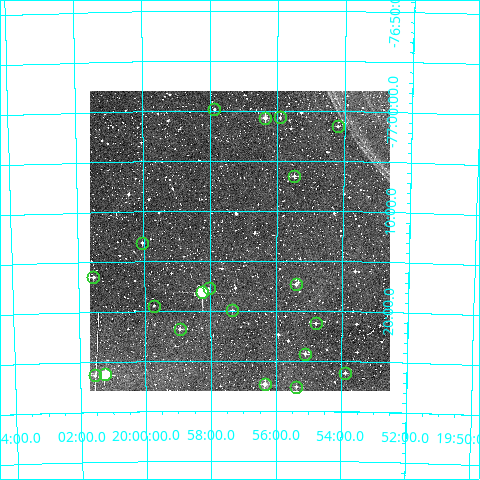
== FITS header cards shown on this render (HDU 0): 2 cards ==
NAXIS1  =                  300
NAXIS2  =                  300

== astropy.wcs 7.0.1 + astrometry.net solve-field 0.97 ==
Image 300 x 300 px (HDU 0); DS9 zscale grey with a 90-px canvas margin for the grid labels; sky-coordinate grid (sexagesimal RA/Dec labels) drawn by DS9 from the SOLVED WCS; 20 Tycho-2 reference stars matched to detected sources circled (green)
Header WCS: RA---TAN/DEC--TAN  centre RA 19:57:06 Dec -77:13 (299.28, -77.22 deg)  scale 6 arcsec/px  FOV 30.0' x 30.0'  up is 0 deg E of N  parity normal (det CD < 0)
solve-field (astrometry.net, Tycho-2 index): VERIFIED the header's WCS against the Tycho-2 star catalogue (verified at 2 index scales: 11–20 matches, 0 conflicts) and refined it, rather than solving blind
Solved WCS: RA---TAN-SIP/DEC--TAN-SIP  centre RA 19:57:07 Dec -77:13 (299.28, -77.22 deg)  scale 6 arcsec/px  FOV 30.0' x 30.0'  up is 0 deg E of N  parity normal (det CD < 0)
The solver's refit moves the header's centre by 1.9 arcsec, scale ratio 1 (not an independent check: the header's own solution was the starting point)
Tycho-2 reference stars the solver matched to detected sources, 20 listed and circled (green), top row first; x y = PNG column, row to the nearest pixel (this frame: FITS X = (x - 90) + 1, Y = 300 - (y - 91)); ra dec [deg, ICRS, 3 dp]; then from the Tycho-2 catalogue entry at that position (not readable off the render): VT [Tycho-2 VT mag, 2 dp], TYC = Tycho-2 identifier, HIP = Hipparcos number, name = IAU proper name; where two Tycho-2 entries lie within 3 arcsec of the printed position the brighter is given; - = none
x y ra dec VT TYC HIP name
214 109 299.465 -76.997 12.03 9463-419-1 - -
280 117 298.980 -77.011 12.55 9463-10-1 - -
265 118 299.089 -77.012 10.78 9463-496-1 - -
338 126 298.549 -77.024 12.39 9463-5-1 - -
294 176 298.871 -77.108 12.28 9463-113-1 - -
142 243 300.011 -77.218 12.54 9464-294-1 - -
93 277 300.385 -77.275 11.58 9464-550-1 - -
296 284 298.851 -77.289 11.64 9463-280-1 - -
209 288 299.513 -77.296 11.29 9463-872-1 - -
202 292 299.561 -77.303 8.72 9463-106-1 98293 -
154 306 299.931 -77.324 12.57 9463-400-1 - -
232 310 299.334 -77.332 11.90 9463-856-1 - -
316 323 298.699 -77.353 11.86 9463-464-1 - -
180 329 299.735 -77.363 11.45 9463-648-1 - -
305 354 298.777 -77.404 11.30 9463-348-1 - -
345 373 298.470 -77.435 12.04 9463-355-1 - -
105 374 300.311 -77.437 8.77 9464-977-1 98561 -
95 375 300.387 -77.438 11.25 9464-341-1 - -
265 384 299.087 -77.455 9.94 9463-118-1 - -
296 387 298.844 -77.459 12.67 9463-97-1 - -